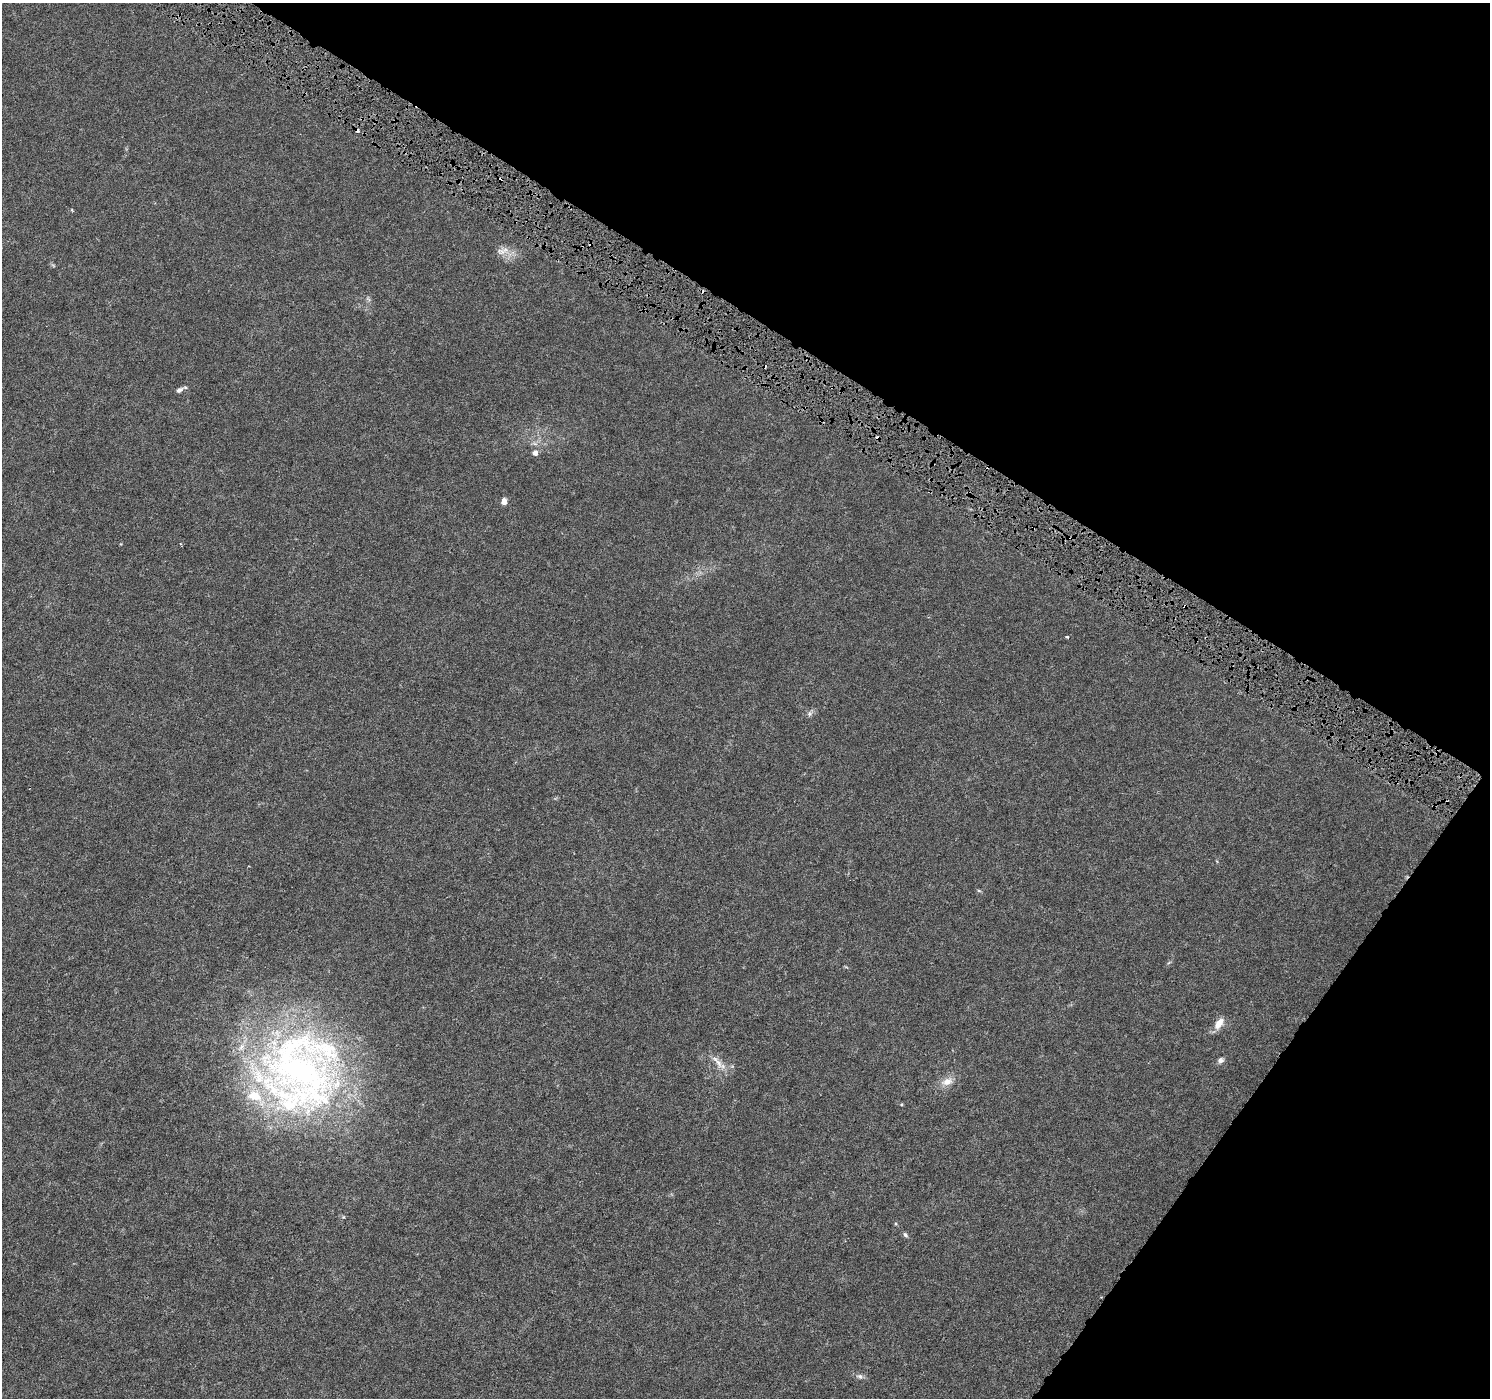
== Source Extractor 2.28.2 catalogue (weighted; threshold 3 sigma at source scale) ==
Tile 8 of 4 x 4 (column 4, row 2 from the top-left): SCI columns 4464-5951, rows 2981-4376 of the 5958 x 6028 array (HDU 1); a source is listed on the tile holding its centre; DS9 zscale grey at full resolution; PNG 1492 x 1400 px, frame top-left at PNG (2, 3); no overlay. Shown black and unused: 30% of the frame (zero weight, under 4 of 8 exposures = <1% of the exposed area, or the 3 px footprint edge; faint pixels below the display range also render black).
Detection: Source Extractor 2.28.2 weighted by HDU 2 'WHT'; one run over the whole footprint, this tile lists its part. Background 0.00236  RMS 8.3e-04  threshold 0.0034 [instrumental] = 3 sigma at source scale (4.09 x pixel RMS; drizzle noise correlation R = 1.36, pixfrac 0.8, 0.0396/0.0396 arcsec/px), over >= 5 px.
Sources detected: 25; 6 cosmic-ray / hot-pixel residue — not listed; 3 inside a brighter listed object's ellipse — not listed separately; the other 16 listed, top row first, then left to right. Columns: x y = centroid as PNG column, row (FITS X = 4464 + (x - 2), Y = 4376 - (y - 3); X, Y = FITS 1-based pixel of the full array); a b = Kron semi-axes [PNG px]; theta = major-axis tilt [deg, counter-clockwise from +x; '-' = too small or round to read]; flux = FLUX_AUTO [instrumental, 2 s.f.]
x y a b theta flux
502 252 16 10 -6 0.71
179 390 11 5 33 0.24
535 453 5 5 - 0.43
504 501 7 6 - 0.39
1185 606 3 2 - 0.099
1067 637 3 3 - 0.11
809 714 7 5 47 0.17
979 891 6 4 -19 0.091
1219 1023 15 8 55 0.82
1221 1060 8 7 - 0.25
717 1062 25 7 -50 0.69
300 1071 107 96 -25 39
947 1082 17 10 20 0.78
901 1104 4 3 - 0.072
905 1235 7 5 -54 0.16
860 1376 9 7 -13 0.26
Overlapping masked pixels (flux is a lower limit): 1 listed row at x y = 1185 606